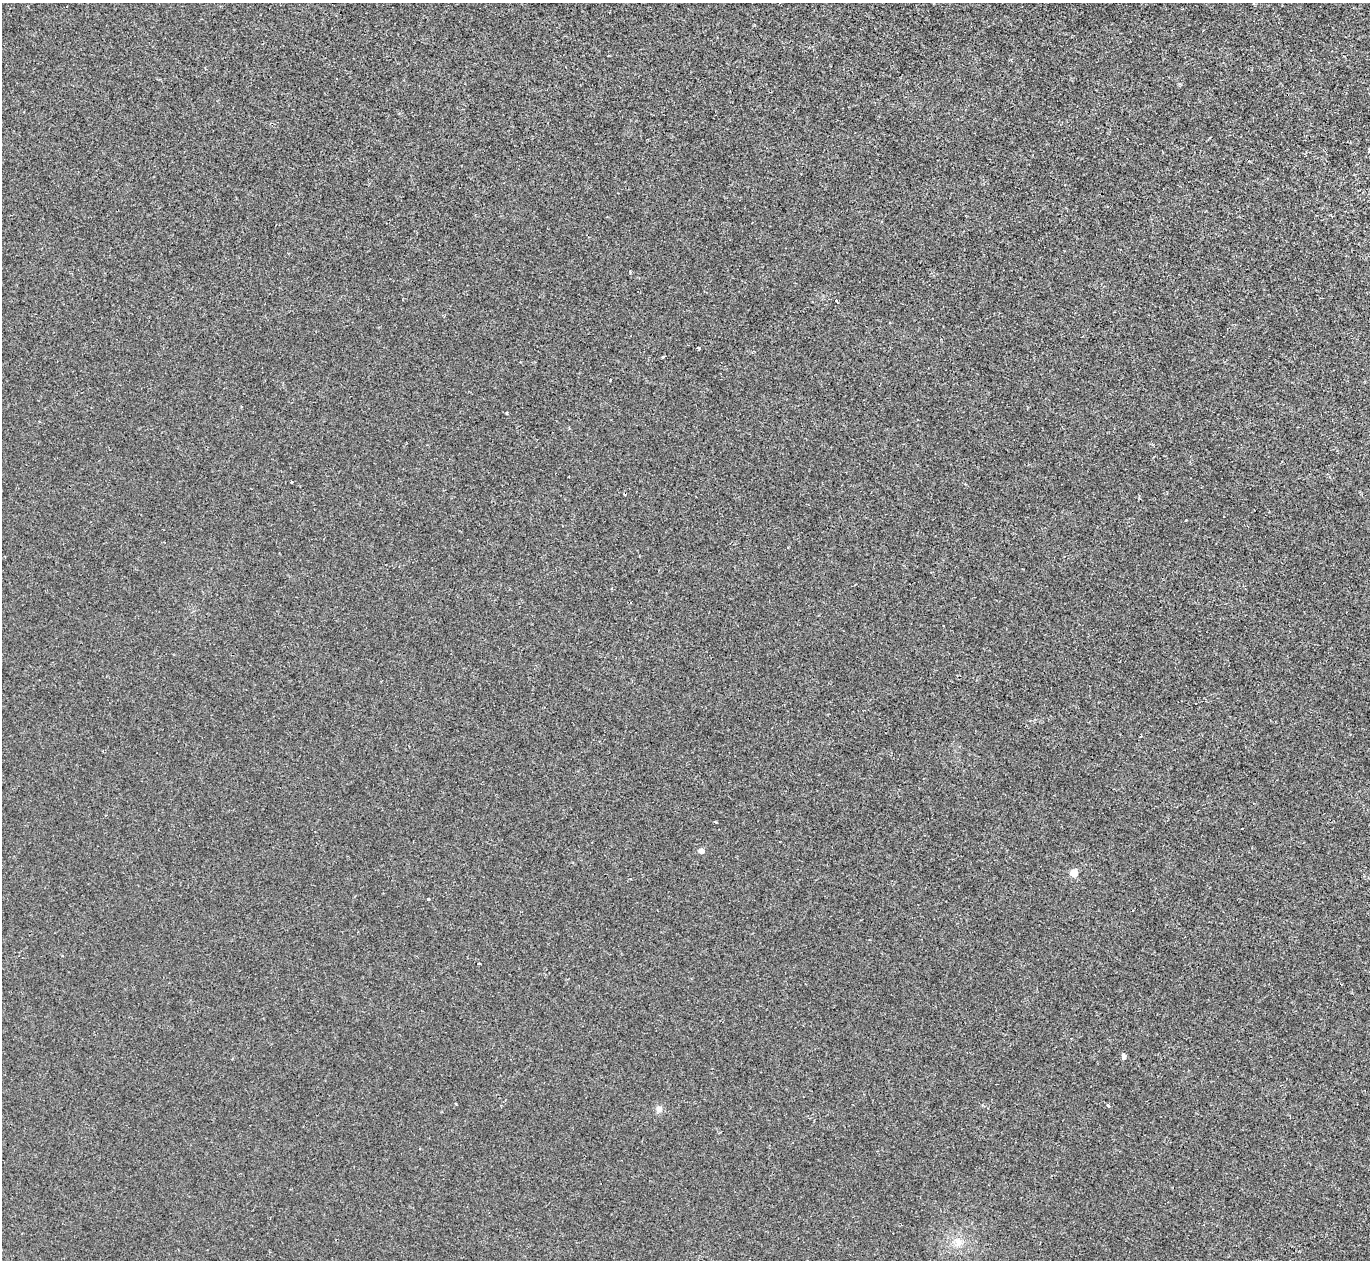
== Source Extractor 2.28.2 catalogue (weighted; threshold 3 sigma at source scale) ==
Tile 10 of 4 x 4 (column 2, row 3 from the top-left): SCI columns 1369-2736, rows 1407-2664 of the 5471 x 5459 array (HDU 1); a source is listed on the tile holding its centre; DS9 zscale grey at full resolution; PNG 1372 x 1262 px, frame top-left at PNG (2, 3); no overlay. Shown black and unused: <1% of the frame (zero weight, under 2 of 3 exposures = <1% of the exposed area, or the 3 px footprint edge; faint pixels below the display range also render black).
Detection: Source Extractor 2.28.2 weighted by HDU 2 'WHT'; one run over the whole footprint, this tile lists its part. Background -4.43e-06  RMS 0.0032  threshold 0.0146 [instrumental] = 3 sigma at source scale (4.5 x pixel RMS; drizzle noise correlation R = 1.50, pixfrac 1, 0.05/0.05 arcsec/px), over >= 5 px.
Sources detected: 16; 1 cosmic-ray / hot-pixel residue — not listed; the other 15 listed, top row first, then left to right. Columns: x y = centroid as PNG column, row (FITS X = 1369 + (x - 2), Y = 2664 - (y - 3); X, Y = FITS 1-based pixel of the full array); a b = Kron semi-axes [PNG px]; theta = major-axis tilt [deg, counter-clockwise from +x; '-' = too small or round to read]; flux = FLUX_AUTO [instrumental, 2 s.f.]
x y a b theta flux
1369 151 5 3 - 0.39
836 301 3 3 - 1.9
699 347 3 3 - 0.78
663 356 3 2 - 0.6
507 413 3 3 - 0.48
292 482 3 2 - 0.42
701 851 4 4 - 2.8
1074 873 5 5 - 7.9
428 899 3 3 - 1.3
479 963 3 3 - 0.32
1124 1056 4 4 - 1.6
456 1104 4 2 - 0.23
1108 1106 5 4 - 0.4
659 1109 8 7 - 1.3
958 1242 9 8 - 1.8
Isophote crosses this tile's border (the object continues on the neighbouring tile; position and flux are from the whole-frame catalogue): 1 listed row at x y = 1369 151
Unlisted compact peaks at least as high as the median listed source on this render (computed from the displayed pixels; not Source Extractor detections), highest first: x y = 716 822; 1186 520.